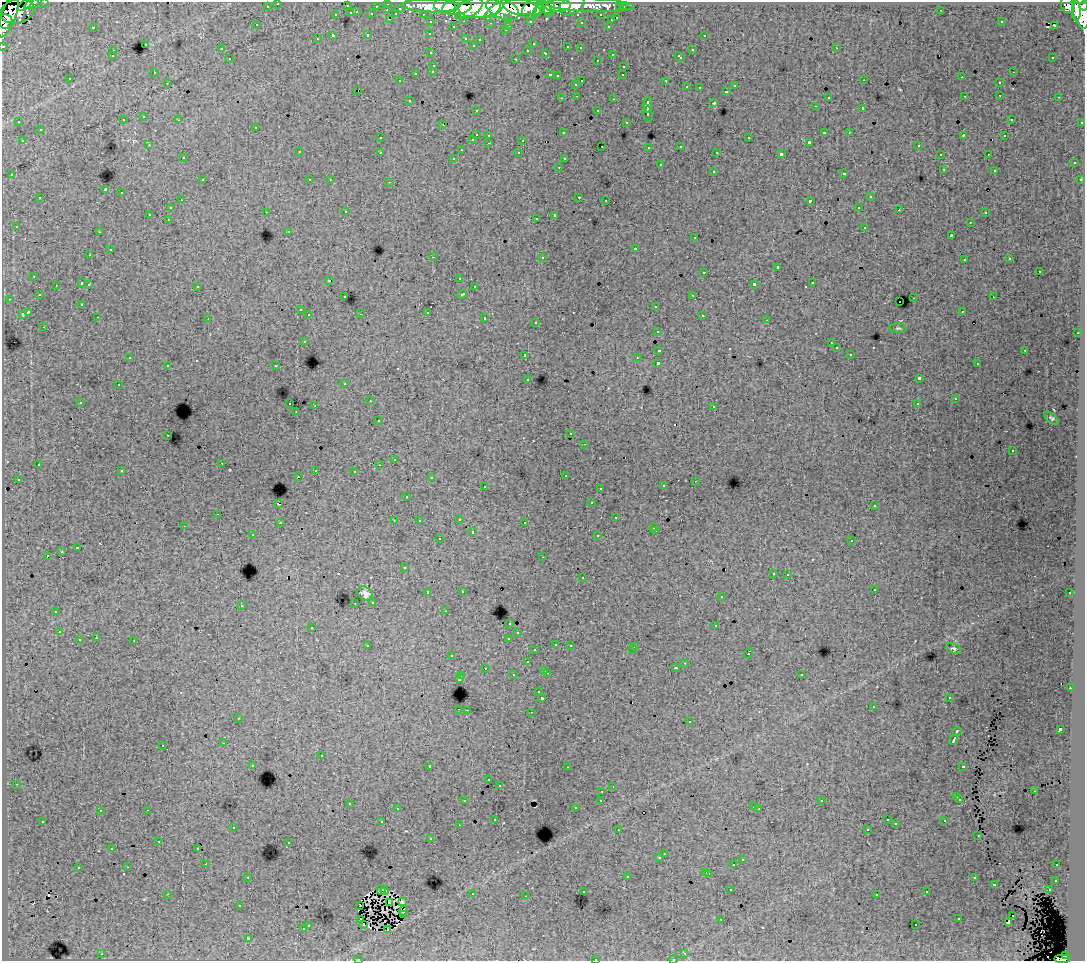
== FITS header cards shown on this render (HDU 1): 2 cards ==
NAXIS1  =                 1083
NAXIS2  =                  959

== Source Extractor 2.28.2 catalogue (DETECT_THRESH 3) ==
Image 1083 x 959 px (HDU 1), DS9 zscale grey, 1 PNG px = 1 image px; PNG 1087 x 963 px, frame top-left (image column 1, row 959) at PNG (2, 2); each listed source drawn as its Kron ellipse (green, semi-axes under 4 px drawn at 4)
Background 80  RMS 0.72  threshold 2.16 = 3 sigma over >= 5 px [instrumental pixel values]
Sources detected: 466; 2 with non-positive FLUX_AUTO (blend fragments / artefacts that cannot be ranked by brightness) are neither listed nor drawn; the other 464 listed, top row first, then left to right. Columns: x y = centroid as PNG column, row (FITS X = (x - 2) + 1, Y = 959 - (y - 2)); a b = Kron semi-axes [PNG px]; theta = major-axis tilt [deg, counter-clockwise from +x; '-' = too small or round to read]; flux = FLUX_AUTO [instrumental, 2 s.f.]
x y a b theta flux
45 2 3 2 - 2000
278 3 3 3 - 1700
31 4 7 3 28 22000
388 4 3 3 - 2600
25 5 8 3 36 29000
445 5 10 8 -2 110000
590 5 44 7 -2 63000
1068 5 9 7 -76 57000
267 6 3 3 - 950
347 6 3 3 - 590
376 6 3 2 - 640
431 6 29 6 -1 150000
558 6 13 6 6 86000
572 6 13 8 22 59000
1084 6 4 3 - 32000
457 7 15 7 8 150000
520 7 16 8 -8 190000
545 7 9 4 -40 77000
549 7 10 5 -89 75000
620 7 3 3 - 850
623 7 3 3 - 1100
400 8 3 3 - 610
469 8 15 9 31 130000
480 8 21 10 5 350000
503 9 17 9 -22 340000
532 9 11 8 41 150000
387 10 3 2 - 290
494 10 11 4 36 76000
941 10 3 2 - 91
1081 10 19 8 -78 250000
17 11 17 12 14 130000
538 11 6 4 64 49000
1076 11 10 4 -89 110000
357 12 3 2 - 200
351 13 3 3 - 660
372 14 3 3 - 630
396 14 4 3 - 590
423 14 3 2 - 1200
8 15 23 7 70 150000
336 15 3 3 - 250
601 15 3 3 - 570
508 18 3 3 - 650
617 18 3 3 - 270
389 19 3 2 - 190
611 20 3 3 - 230
464 21 3 2 - 360
530 21 3 3 - 620
6 22 7 7 - 110000
431 22 3 3 - 950
581 22 3 3 - 120
1001 22 3 3 - 62
491 23 3 2 - 58
257 25 3 2 - 72
1054 25 3 2 - 38
509 26 3 2 - 310
608 26 3 2 - 270
93 27 3 2 - 380
453 27 3 3 - 180
505 30 3 3 - 150
430 33 3 3 - 97
368 34 3 3 - 310
704 35 3 3 - 220
333 36 3 3 - 810
466 38 3 3 - 270
317 39 3 3 - 120
480 39 3 2 - 81
145 44 3 3 - 280
533 44 3 2 - 40
473 45 3 2 - 69
3 46 3 3 - 3000
568 47 3 3 - 190
580 48 3 2 - 130
836 48 3 2 - 230
221 49 3 3 - 140
528 50 3 3 - 95
692 50 3 3 - 290
113 51 3 2 - 110
431 53 3 2 - 100
546 53 3 3 - 270
612 54 3 2 - 140
112 56 3 3 - 180
680 57 6 3 -43 310
1053 57 3 2 - 120
230 59 3 3 - 110
516 59 3 2 - 500
597 60 3 2 - 97
434 65 3 3 - 180
624 66 3 2 - 200
433 71 3 3 - 220
154 72 3 2 - 94
1013 72 3 2 - 200
416 73 3 3 - 420
550 75 3 2 - 350
623 75 3 2 - 82
557 76 3 3 - 80
962 77 3 2 - 55
70 79 3 2 - 64
864 80 3 2 - 51
400 81 3 2 - 72
582 81 3 2 - 380
666 81 4 3 - 780
167 83 3 2 - 72
999 83 3 3 - 320
576 84 3 3 - 180
734 86 3 3 - 200
687 87 3 2 - 41
699 87 3 2 - 57
358 90 3 2 - 160
727 91 3 3 - 290
1000 95 3 2 - 160
577 96 3 2 - 110
965 96 2 2 - 30
828 97 3 3 - 220
1059 97 3 2 - 65
561 98 3 2 - 28
614 99 3 2 - 130
409 100 3 2 - 94
714 103 3 3 - 740
648 105 8 3 90 1800
815 106 3 2 - 73
863 109 3 3 - 740
476 110 3 2 - 110
598 111 3 3 - 180
648 113 9 3 -75 1100
144 117 3 3 - 220
1011 119 3 3 - 130
123 120 3 3 - 220
179 120 3 2 - 170
19 122 3 3 - 160
626 122 3 3 - 110
1082 122 3 2 - 540
443 125 2 2 - 57
256 127 3 3 - 130
40 130 3 3 - 310
824 132 3 3 - 630
849 132 3 2 - 120
563 133 3 3 - 100
476 134 3 3 - 440
489 135 3 3 - 190
963 136 4 2 - 280
1004 136 3 2 - 81
380 138 3 3 - 110
749 138 3 3 - 300
473 139 3 2 - 110
523 140 3 3 - 390
22 141 3 2 - 180
809 142 3 3 - 63
489 143 3 2 - 160
149 145 3 3 - 61
602 146 2 2 - 29
681 146 3 3 - 250
918 146 3 3 - 210
649 147 3 3 - 170
461 150 3 2 - 63
299 152 3 3 - 200
380 152 3 3 - 230
717 152 3 2 - 56
519 153 3 3 - 160
781 154 4 3 - 1400
940 154 3 2 - 100
988 154 3 2 - 79
183 158 3 2 - 65
454 158 3 2 - 88
564 159 3 3 - 120
1074 163 3 3 - 220
660 165 3 3 - 390
559 167 3 2 - 110
944 170 4 4 - 39
994 170 3 2 - 58
713 171 3 3 - 300
844 173 3 3 - 370
12 175 3 3 - 160
202 180 3 2 - 200
310 180 3 2 - 110
330 180 3 2 - 47
1080 180 3 3 - 94
390 182 3 2 - 290
105 190 4 3 - 4500
122 193 3 3 - 200
579 197 3 2 - 310
870 197 3 3 - 210
40 198 3 3 - 280
181 200 3 2 - 84
606 200 3 2 - 76
810 201 4 3 - 620
859 207 3 2 - 220
170 208 3 3 - 350
899 210 2 2 - 90
266 212 3 2 - 140
346 212 3 2 - 120
985 213 3 3 - 180
150 214 3 3 - 880
555 215 4 3 - 1300
536 218 3 2 - 140
168 219 3 2 - 190
970 222 3 2 - 160
16 226 3 3 - 77
865 227 3 3 - 300
289 231 3 3 - 96
99 232 3 2 - 120
951 236 3 3 - 580
695 238 3 3 - 150
636 248 3 3 - 530
110 250 3 2 - 350
90 255 3 2 - 96
433 257 3 2 - 560
542 257 3 3 - 290
1010 259 3 3 - 130
964 260 3 2 - 76
777 267 3 3 - 470
1039 271 3 3 - 460
704 272 3 3 - 400
34 276 3 3 - 100
459 278 3 3 - 130
329 280 3 2 - 24
82 283 3 3 - 560
813 283 3 3 - 280
89 284 3 3 - 190
754 284 4 3 - 950
56 285 3 2 - 100
197 286 3 3 - 150
474 287 3 2 - 120
462 294 4 3 - 330
39 295 3 3 - 88
693 295 3 2 - 130
345 297 3 3 - 84
993 297 2 2 - 120
914 298 3 2 - 240
9 299 3 2 - 93
899 302 2 2 - 40
82 304 3 3 - 96
656 306 3 3 - 140
300 310 3 3 - 140
962 311 3 2 - 110
28 312 4 3 - 960
427 312 3 3 - 490
22 314 3 3 - 460
361 314 2 2 - 35
309 315 3 3 - 160
702 315 3 2 - 93
98 317 3 2 - 140
485 318 3 3 - 360
208 319 2 2 - 29
767 320 3 2 - 47
536 322 3 3 - 150
44 327 3 2 - 49
898 328 8 5 -4 83
658 331 3 3 - 220
1077 333 3 2 - 80
304 341 3 3 - 250
831 343 3 2 - 48
836 348 3 3 - 180
659 350 4 3 - 800
1025 350 3 2 - 270
850 354 3 2 - 150
525 355 3 3 - 220
130 357 3 2 - 100
637 358 3 2 - 110
658 363 3 3 - 2000
977 364 3 2 - 77
168 365 3 3 - 230
276 366 3 3 - 290
528 379 3 3 - 200
919 379 4 3 - 1900
345 383 3 3 - 190
118 385 3 2 - 220
955 399 3 2 - 72
370 401 3 2 - 60
80 402 3 3 - 130
290 404 3 2 - 290
917 404 3 3 - 150
315 406 3 2 - 490
714 406 3 2 - 120
296 412 3 2 - 50
1051 418 8 4 -40 89
378 421 3 3 - 190
571 433 3 2 - 100
168 435 3 2 - 190
585 444 3 2 - 110
1012 451 3 2 - 82
394 459 3 2 - 65
222 463 3 2 - 240
38 464 3 2 - 83
379 465 3 2 - 98
316 470 3 2 - 300
122 471 3 3 - 230
354 471 3 2 - 110
565 475 3 2 - 140
298 476 3 2 - 24
431 477 3 3 - 140
18 479 3 3 - 180
695 481 2 2 - 33
485 486 3 2 - 280
663 486 3 3 - 110
600 488 3 2 - 210
407 496 3 3 - 150
592 503 3 3 - 160
278 504 3 3 - 580
874 506 3 3 - 170
218 514 3 2 - 97
616 518 3 3 - 200
459 519 3 2 - 250
394 520 2 2 - 27
419 521 3 2 - 45
525 522 3 3 - 200
280 523 3 2 - 110
184 526 2 2 - 25
654 527 3 3 - 140
656 531 3 2 - 160
472 532 3 3 - 520
253 535 3 2 - 120
598 536 3 3 - 170
439 539 3 3 - 120
852 541 3 3 - 100
77 548 4 3 - 490
62 552 4 2 - 34
47 556 4 3 - 730
543 557 3 2 - 93
404 568 3 3 - 130
773 573 3 3 - 200
788 574 3 2 - 270
582 578 3 3 - 330
874 589 3 2 - 160
462 591 3 3 - 86
428 592 3 3 - 180
1070 593 3 3 - 130
365 594 8 6 -38 200
721 597 3 2 - 58
373 602 3 3 - 220
355 603 2 2 - 98
241 605 3 3 - 230
56 611 3 3 - 170
445 611 3 2 - 53
510 623 3 3 - 160
716 626 3 3 - 500
312 627 3 3 - 220
59 632 3 3 - 160
518 633 3 3 - 190
96 638 3 2 - 190
509 638 3 3 - 340
79 640 3 3 - 270
134 641 3 3 - 410
556 644 3 3 - 150
368 645 4 3 - 94
570 645 3 3 - 300
635 646 3 2 - 47
953 648 7 4 -31 90
535 650 3 3 - 170
632 650 3 2 - 47
748 653 5 3 - 420
452 656 3 3 - 160
527 662 3 3 - 240
685 663 3 3 - 77
485 668 3 2 - 170
675 668 3 3 - 120
545 670 3 2 - 270
547 673 3 2 - 310
801 674 3 3 - 180
513 675 3 3 - 140
462 676 3 2 - 220
459 679 3 3 - 810
1070 688 3 2 - 220
539 692 3 3 - 220
949 697 3 2 - 86
542 698 3 3 - 1100
873 707 3 2 - 120
459 709 3 2 - 200
467 710 2 2 - 250
531 712 3 2 - 270
238 718 3 2 - 52
689 722 3 3 - 280
1060 729 4 3 - 1600
957 731 4 3 - 570
954 740 5 3 - 2600
223 743 3 2 - 140
163 745 3 3 - 240
321 756 3 3 - 330
253 765 3 2 - 62
430 766 3 3 - 2000
963 766 4 3 - 390
567 767 3 2 - 97
489 780 3 3 - 160
16 784 2 2 - 38
499 785 3 3 - 150
613 787 3 2 - 46
602 791 3 2 - 230
1034 791 3 2 - 120
957 797 3 3 - 300
960 799 3 3 - 170
601 800 3 3 - 200
465 801 3 3 - 180
822 801 3 3 - 76
349 803 3 2 - 230
754 807 3 2 - 230
575 808 3 3 - 160
397 809 3 3 - 160
759 809 3 2 - 50
147 810 3 2 - 280
100 811 3 3 - 200
495 819 3 2 - 65
887 820 3 3 - 98
43 821 3 3 - 170
945 821 3 3 - 230
382 822 3 3 - 390
896 824 3 3 - 76
459 825 2 2 - 36
233 827 3 2 - 110
867 829 3 3 - 110
618 830 3 2 - 66
978 835 3 2 - 85
431 838 3 2 - 54
159 842 3 2 - 76
289 842 3 2 - 53
112 848 3 3 - 120
198 848 3 2 - 67
664 854 2 2 - 200
660 858 3 3 - 130
742 860 3 3 - 180
206 864 2 2 - 120
734 865 3 3 - 510
1057 865 3 2 - 100
128 867 3 2 - 57
78 868 3 3 - 260
706 872 3 3 - 220
709 873 3 3 - 250
627 876 3 3 - 470
248 877 3 2 - 220
974 878 3 3 - 270
1056 880 3 3 - 140
994 884 3 3 - 540
381 890 5 3 - 41
731 890 3 2 - 110
1049 890 3 2 - 250
385 891 4 2 - 50
583 891 3 3 - 180
927 892 3 2 - 140
167 894 3 2 - 670
472 894 3 2 - 280
877 894 3 3 - 70
526 896 2 2 - 37
402 902 4 3 - 15
390 903 4 2 - 39
359 905 3 2 - 30
239 906 3 3 - 120
403 911 4 3 - 12
403 915 3 2 - 57
1012 915 3 3 - 33000
959 918 3 3 - 320
721 919 2 2 - 33
361 920 2 2 - 83
1008 923 3 3 - 120
308 925 3 3 - 150
364 925 3 2 - 64
916 925 3 2 - 92
303 929 3 3 - 280
388 930 3 2 - 67
248 938 3 3 - 1000
685 953 3 2 - 170
102 954 3 2 - 350
1065 955 4 4 - 28000
358 959 3 2 - 68
595 959 3 2 - 260
673 959 4 3 - 61
1063 959 8 4 0 52000
At the frame edge (FLAGS 8, measured only in part): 10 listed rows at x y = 45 2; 278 3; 31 4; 1084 6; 6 22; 3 46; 358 959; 595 959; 673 959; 1063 959
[2 non-positive-flux detections neither listed nor drawn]